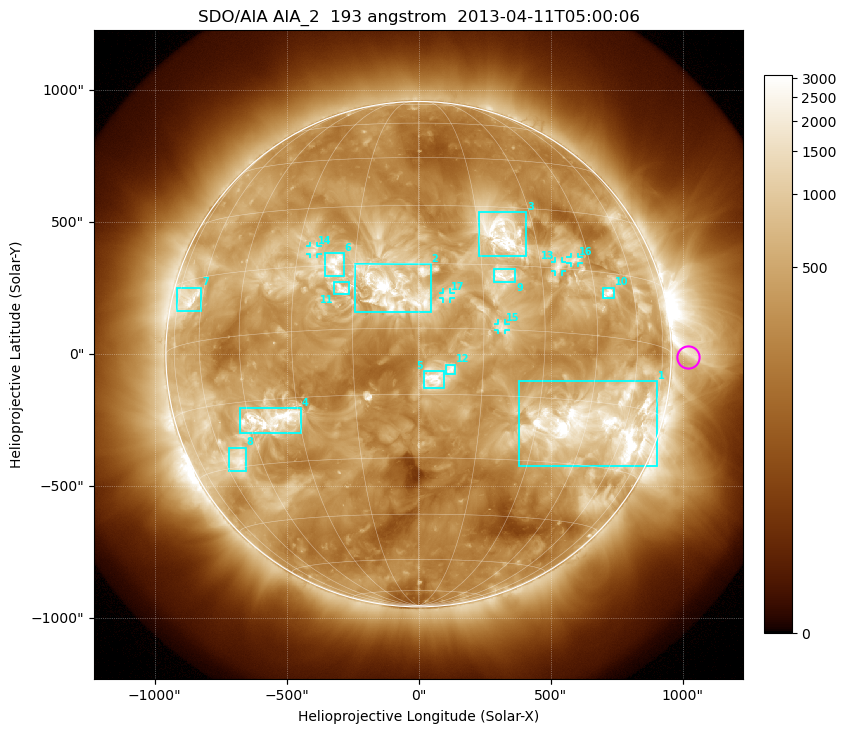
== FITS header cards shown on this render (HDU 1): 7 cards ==
TELESCOP= 'SDO/AIA'
INSTRUME= 'AIA_2'
WAVELNTH=                  193
WAVEUNIT= 'angstrom'
DATE-OBS= '2013-04-11T05:00:06.84'
CTYPE1  = 'HPLN-TAN'
CTYPE2  = 'HPLT-TAN'

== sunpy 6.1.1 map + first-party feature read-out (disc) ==
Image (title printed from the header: SDO/AIA AIA_2  193 angstrom  2013-04-11T05:00:06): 1024 x 1024 px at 2.4 arcsec/px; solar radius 957 arcsec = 399 px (full disc in frame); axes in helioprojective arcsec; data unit not stated in the header (colour bar unlabelled)
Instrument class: DISC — disc imager (sunpy class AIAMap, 193 A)
Bright regions (active regions / flare kernels): reference = the median radial profile (limb darkening/brightening removed); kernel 9 px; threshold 5 sigma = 1049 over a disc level ~374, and >= 1.15x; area >= 12 px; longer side >= 10 px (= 24 arcsec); searched inside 0.97 R_sun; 17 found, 17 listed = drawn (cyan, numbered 1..; 5 of them under ~33 arcsec drawn as corner ticks so the feature stays visible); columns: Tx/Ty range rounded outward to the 5 arcsec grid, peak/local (2 s.f.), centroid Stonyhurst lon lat
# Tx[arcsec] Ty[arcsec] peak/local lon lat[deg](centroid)
1 380..905 -425..-100 13 +49 -20
2 -245..45 155..340 9.8 -6 +9
3 230..410 370..540 11 +21 +23
4 -680..-445 -300..-205 10 -38 -20
5 20..95 -130..-65 9 +3 -12
6 -355..-280 295..385 6.8 -20 +15
7 -915..-820 160..255 6.8 -67 +10
8 -720..-655 -445..-355 7.7 -53 -28
9 285..370 270..325 5.9 +20 +13
10 695..745 210..255 10 +50 +10
11 -320..-265 225..275 5.6 -18 +9
12 100..140 -75..-40 5.2 +7 -9
13 515..545 315..350 5 +35 +16
14 -410..-385 380..410 4.6 -26 +19
15 300..330 90..115 3.9 +19 +1
16 575..605 345..370 4.8 +40 +17
17 90..120 210..235 4 +7 +8
Off-limb structures (1.02-1.3 R_sun): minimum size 162 px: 2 found; the strongest spans PA ~230..305 deg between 1.02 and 1.3 R_sun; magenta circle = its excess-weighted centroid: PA ~270 deg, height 1.07 R_sun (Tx ~1020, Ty ~-10 arcsec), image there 2.8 x the reference